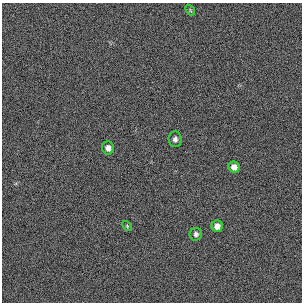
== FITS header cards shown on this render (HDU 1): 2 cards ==
NAXIS1  =                  300 / length of original image axis
NAXIS2  =                  300 / length of original image axis

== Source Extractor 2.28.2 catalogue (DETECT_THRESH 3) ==
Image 300 x 300 px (HDU 1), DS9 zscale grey, 1 PNG px = 1 image px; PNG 304 x 304 px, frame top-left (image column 1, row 300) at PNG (2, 3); each listed source drawn as its Kron ellipse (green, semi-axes under 4 px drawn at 4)
Background 384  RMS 66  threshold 199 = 3 sigma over >= 5 px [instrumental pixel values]
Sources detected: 7; all 7 listed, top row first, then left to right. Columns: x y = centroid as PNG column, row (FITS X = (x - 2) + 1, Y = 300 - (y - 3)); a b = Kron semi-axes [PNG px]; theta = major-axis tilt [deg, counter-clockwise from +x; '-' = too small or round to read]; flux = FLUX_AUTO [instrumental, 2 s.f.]
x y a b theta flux
190 10 6 4 -49 5000
175 139 8 6 -85 15000
108 148 6 6 - 25000
234 167 6 5 - 26000
127 226 6 3 -46 5200
217 226 5 5 - 25000
196 234 6 6 - 13000